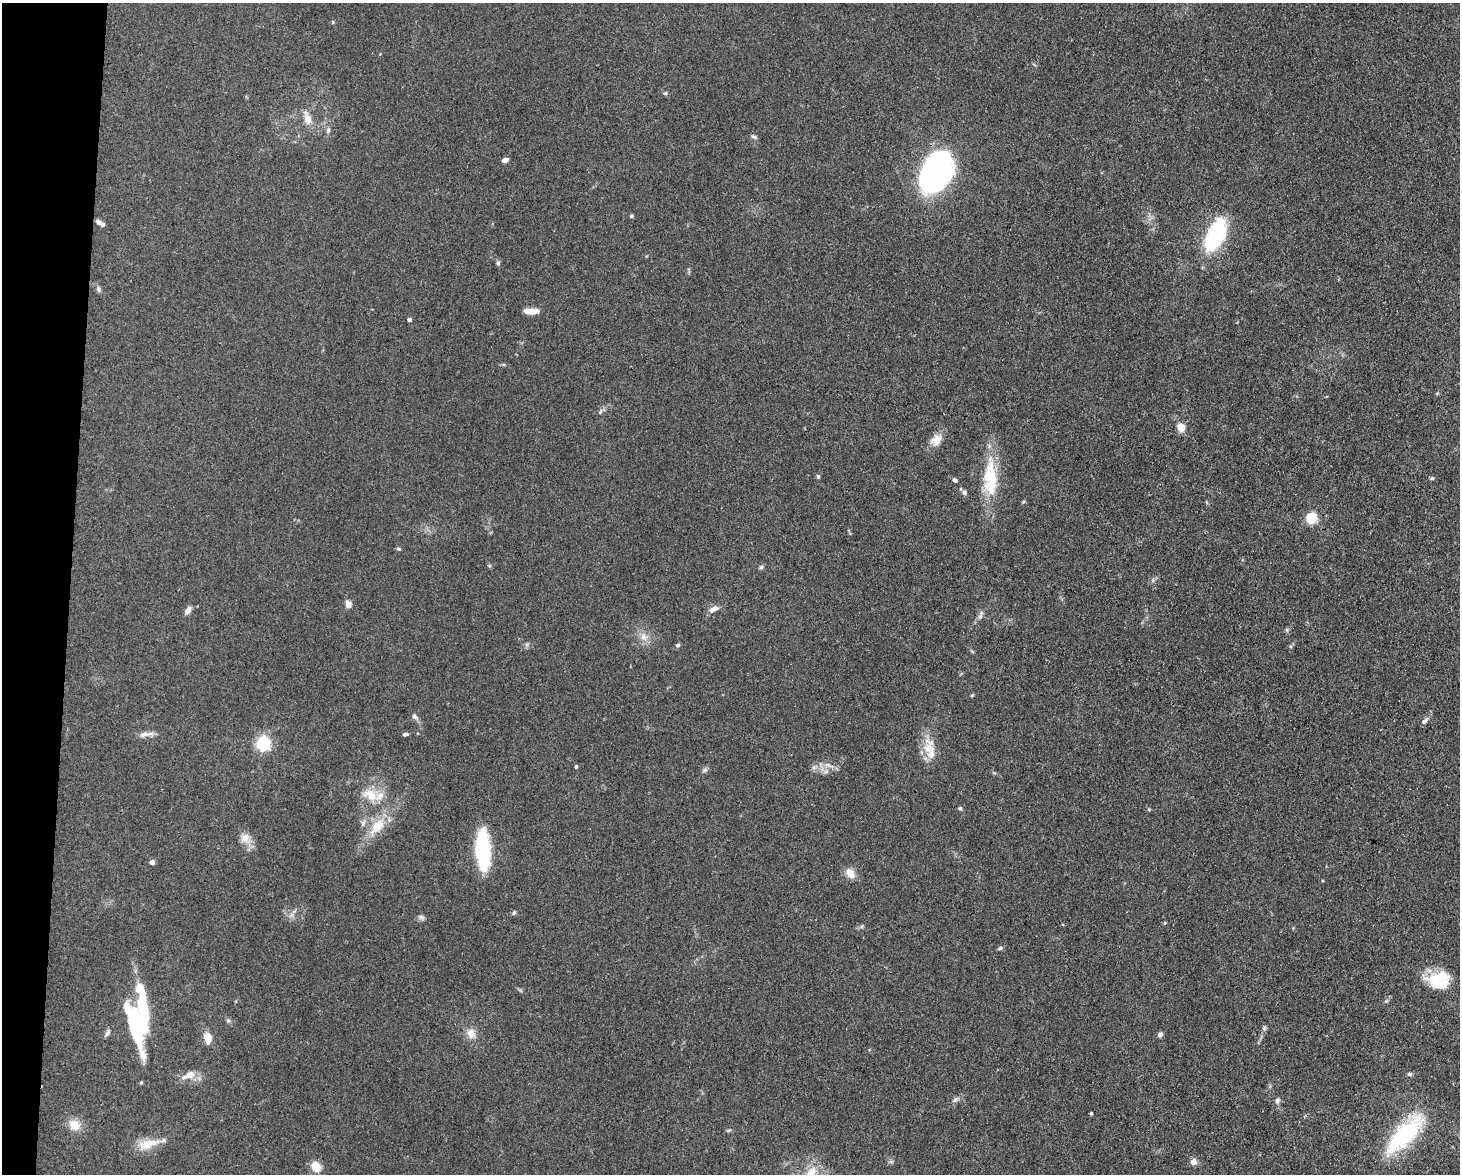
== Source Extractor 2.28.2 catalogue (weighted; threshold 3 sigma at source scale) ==
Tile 7 of 3 x 4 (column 1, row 3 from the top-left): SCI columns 224-1681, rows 1173-2344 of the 4709 x 4691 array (HDU 1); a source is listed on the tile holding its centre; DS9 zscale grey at full resolution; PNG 1462 x 1176 px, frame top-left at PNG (2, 3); no overlay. Shown black and unused: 5% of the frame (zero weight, under 3 of 4 exposures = <1% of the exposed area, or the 3 px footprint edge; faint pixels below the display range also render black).
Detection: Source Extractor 2.28.2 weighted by HDU 2 'WHT'; one run over the whole footprint, this tile lists its part. Background 0.0813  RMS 0.0062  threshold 0.0278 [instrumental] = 3 sigma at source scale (4.5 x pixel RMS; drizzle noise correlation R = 1.50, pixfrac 1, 0.05/0.05 arcsec/px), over >= 5 px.
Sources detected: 89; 4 inside a brighter object's white glare — not listed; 6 inside a brighter listed object's ellipse — not listed separately; the other 79 listed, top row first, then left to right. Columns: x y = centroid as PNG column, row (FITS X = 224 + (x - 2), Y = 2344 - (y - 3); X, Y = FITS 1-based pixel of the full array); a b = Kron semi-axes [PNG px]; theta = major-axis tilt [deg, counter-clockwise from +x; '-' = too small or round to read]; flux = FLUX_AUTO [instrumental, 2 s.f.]
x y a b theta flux
333 22 5 4 - 0.66
665 93 6 5 - 1
308 119 20 9 -68 6.8
328 130 7 5 76 1.6
754 137 9 4 -18 1.2
505 160 7 5 21 2.5
933 167 38 21 30 130
631 216 4 4 - 1.4
100 223 11 4 -30 2.5
1215 236 33 16 66 64
498 263 7 5 76 1.1
99 289 9 5 -70 1.6
531 311 15 6 0 7.1
409 320 4 4 - 1.8
600 411 8 5 70 1.4
1181 427 9 8 - 6.5
936 440 16 12 48 7.2
818 477 6 4 -89 0.99
1432 478 6 5 - 0.92
954 480 6 5 - 1.5
991 480 49 20 -89 31
964 493 7 6 - 1.8
1311 518 5 5 - 56
398 549 6 4 -19 0.85
761 567 6 5 - 1.3
348 604 9 7 -66 3.3
714 609 13 7 29 3.9
188 610 10 6 51 3.5
981 613 11 5 67 2.1
644 637 13 10 -53 5.4
678 645 7 5 31 1.1
1290 646 5 5 - 0.91
972 651 6 3 -20 0.69
972 695 5 4 - 0.64
414 716 8 6 -56 2.1
1425 721 11 6 47 1.8
145 734 17 7 12 4
405 734 6 4 3 1.4
263 744 6 6 - 140
928 748 18 18 - 11
828 765 17 4 -19 3.1
576 767 5 4 - 0.94
814 767 7 6 - 1.8
705 770 8 5 27 1.4
826 771 6 6 - 1.8
370 795 23 14 -27 13
960 808 6 4 -72 0.91
1149 809 4 4 - 0.7
377 826 29 15 49 16
245 838 15 13 -55 6.3
483 850 38 13 -86 52
152 862 6 5 - 2.2
850 873 15 10 -47 5.7
514 912 6 5 - 1.1
291 915 9 5 20 2
421 917 9 6 -23 1.7
1165 923 4 4 - 0.66
862 926 6 4 19 1
1000 948 6 5 - 0.97
1439 980 26 20 -4 24
228 1020 6 4 -1 1
1264 1028 7 4 46 1.2
138 1029 45 19 -82 53
108 1033 11 5 62 1.7
471 1034 11 9 -49 6.5
1160 1034 6 5 - 2.1
208 1038 10 6 -78 9.4
1409 1074 6 5 - 1.2
189 1075 17 8 24 6.2
955 1099 12 5 37 2.1
1277 1101 8 7 - 1.8
1091 1113 4 3 - 0.7
74 1125 16 14 -42 8
728 1130 7 4 19 0.92
1406 1133 49 21 48 60
148 1144 33 11 16 11
1193 1162 6 5 - 5.5
316 1167 10 9 - 9.3
811 1174 27 19 67 21
Isophote crosses this tile's border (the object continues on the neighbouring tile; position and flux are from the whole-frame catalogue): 1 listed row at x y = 811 1174